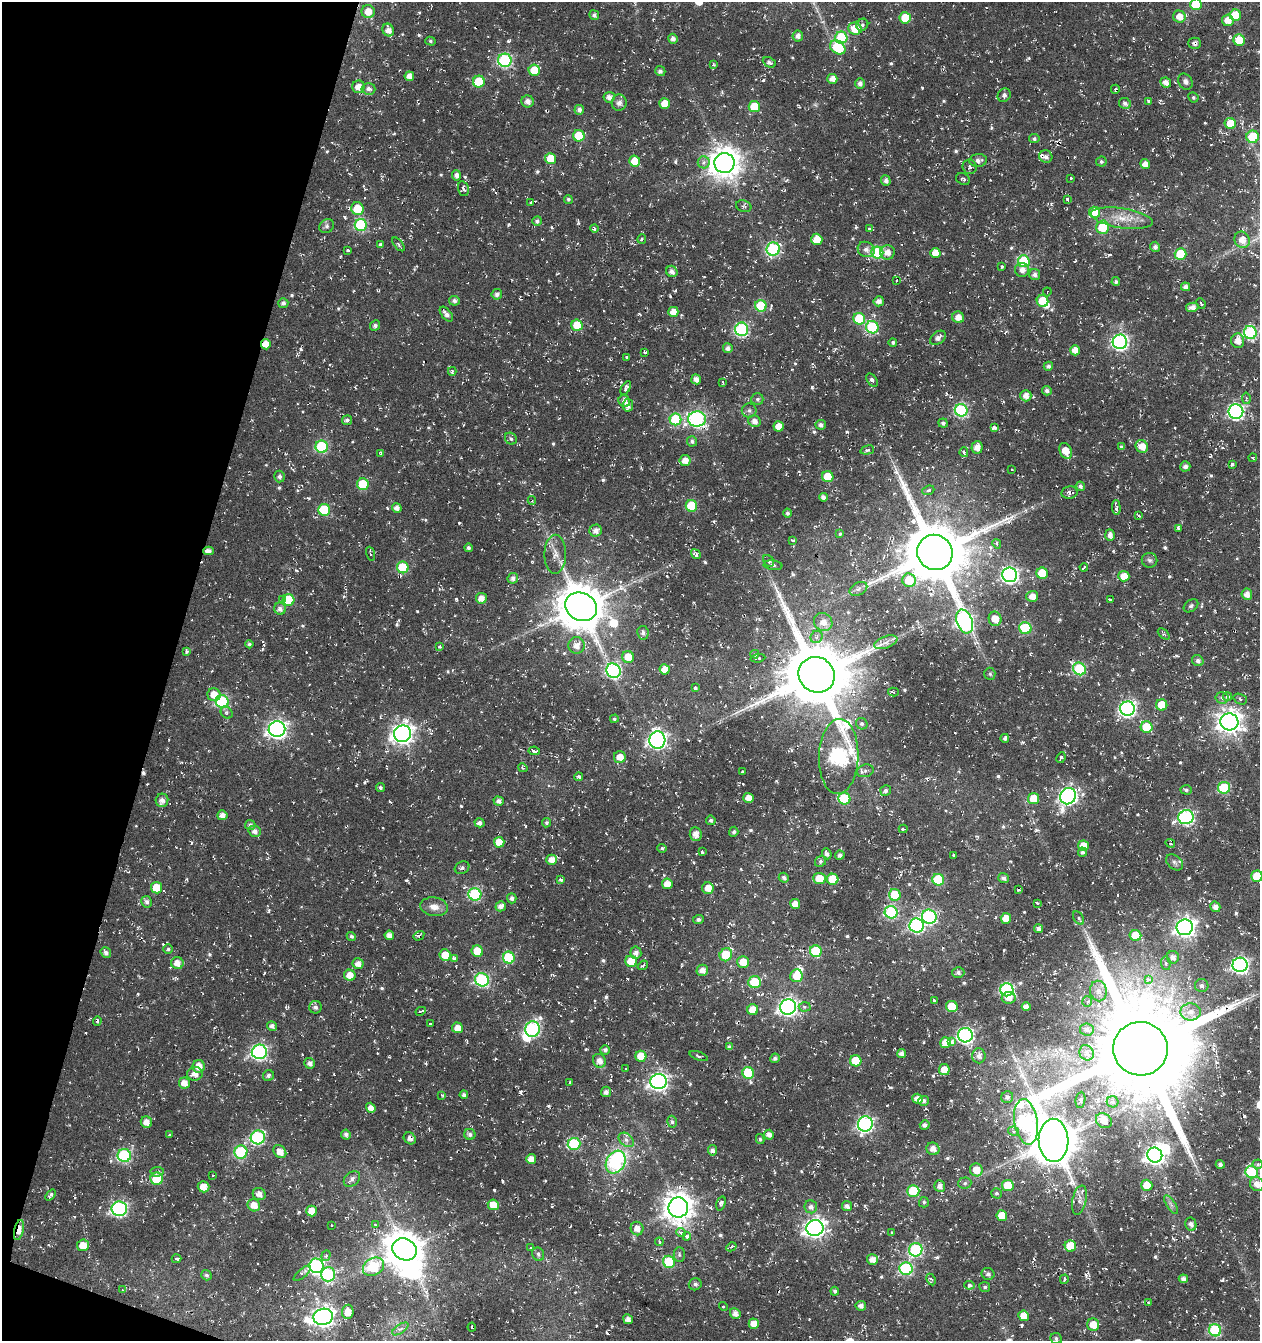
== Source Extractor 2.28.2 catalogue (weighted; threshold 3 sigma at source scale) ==
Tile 9 of 4 x 4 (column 1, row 3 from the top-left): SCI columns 276-1533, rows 1341-2679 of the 5517 x 5361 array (HDU 1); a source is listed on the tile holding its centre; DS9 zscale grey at full resolution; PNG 1262 x 1343 px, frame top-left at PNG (2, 2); each listed source drawn as its Kron ellipse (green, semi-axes under 4 px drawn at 4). Shown black and unused: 14% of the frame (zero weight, under 3 of 6 exposures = <1% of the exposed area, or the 3 px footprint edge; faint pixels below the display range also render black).
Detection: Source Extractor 2.28.2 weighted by HDU 2 'WHT'; one run over the whole footprint, this tile lists its part. Background -0.163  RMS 0.004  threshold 0.0162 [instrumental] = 3 sigma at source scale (4.09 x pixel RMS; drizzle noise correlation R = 1.36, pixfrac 0.8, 0.0396/0.0396 arcsec/px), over >= 5 px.
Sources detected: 795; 6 inside a brighter object's white glare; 38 cosmic-ray / hot-pixel residue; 1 long thin detection or spike segment (spike, bleed or trail) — neither listed nor drawn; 3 inside a brighter listed object's ellipse — not listed separately; of the other 747, all 500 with FLUX_AUTO >= 0.66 (the completeness limit of this list) listed and drawn (247 fainter detections not listed), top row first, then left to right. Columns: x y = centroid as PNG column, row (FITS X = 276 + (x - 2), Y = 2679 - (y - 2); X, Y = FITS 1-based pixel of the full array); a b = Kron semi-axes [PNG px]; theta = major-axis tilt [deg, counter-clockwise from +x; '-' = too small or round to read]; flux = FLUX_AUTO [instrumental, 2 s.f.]
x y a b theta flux
1196 4 6 5 - 17
368 12 6 6 - 4.5
594 15 5 4 - 1.2
1235 15 6 5 - 13
1179 17 6 6 - 3.4
905 18 5 5 - 9.5
1228 20 6 6 - 3.8
862 25 6 5 - 0.74
855 29 7 6 - 7.5
388 30 6 5 - 2.5
798 36 5 5 - 1.7
841 38 6 6 - 25
673 39 5 4 - 1.6
1239 40 6 5 - 9.2
430 41 5 4 - 0.67
1195 43 6 5 - 1.2
838 47 8 6 -37 16
505 60 6 6 - 54
769 62 7 4 -26 1.4
713 65 4 3 - 0.7
534 70 5 5 - 7.9
660 71 5 5 - 1.2
409 76 5 4 - 2.5
832 79 5 5 - 2.7
479 82 6 6 - 14
1166 82 5 5 - 2.4
1185 82 8 6 -55 1.4
860 84 5 4 - 1.5
358 87 6 6 - 3.2
368 89 7 5 -4 1.6
1115 89 4 3 - 0.98
1004 95 7 6 - 1.1
609 97 5 5 - 2
1193 97 5 5 - 0.76
527 101 6 6 - 2
1148 101 3 3 - 0.7
619 103 8 7 - 1.8
665 103 5 5 - 5.2
1125 103 6 5 - 1.4
754 107 5 5 - 13
579 110 5 5 - 1.6
1230 123 6 5 - 8.1
579 136 6 5 - 14
1253 137 6 6 - 12
1034 139 5 4 - 0.87
1046 157 7 6 - 1.4
551 158 5 5 - 7.4
978 160 8 6 5 1.6
635 161 5 5 - 6.9
704 162 6 6 - 1.5
1101 162 5 5 - 0.74
724 163 10 10 - 600
1145 164 5 4 - 2.6
970 167 7 7 - 1
456 175 5 4 - 1.6
1071 178 3 3 - 0.88
963 179 7 5 -32 0.8
886 181 5 4 - 1.5
463 189 7 5 -74 1.3
568 199 4 4 - 0.7
1067 199 4 3 - 1.3
531 203 3 3 - 0.95
744 206 8 5 -19 0.76
357 209 6 6 - 8.7
1094 212 5 5 - 12
1122 218 31 10 -9 7.4
537 221 5 4 - 0.97
361 225 6 6 - 35
327 226 8 6 35 1.1
1102 227 6 6 - 11
594 229 4 3 - 1
869 229 3 3 - 1.4
642 239 5 4 - 0.84
817 239 6 5 - 7
1242 240 8 7 - 3.9
398 244 8 3 -51 0.66
380 245 4 3 - 0.71
1155 247 5 5 - 1.4
773 249 7 6 - 48
866 249 9 7 -28 2
348 250 3 3 - 1.3
887 252 7 7 - 2.6
877 253 6 6 - 34
935 253 5 5 - 3.7
1181 254 6 5 - 15
1024 261 6 5 - 29
1002 267 3 3 - 0.94
1022 270 7 7 - 2
672 271 6 5 - 1.9
1035 275 6 5 - 1.5
897 280 3 3 - 0.98
1116 282 4 4 - 0.77
1186 287 4 4 - 1.2
1047 292 4 3 - 0.75
497 294 5 5 - 1.4
454 301 5 5 - 1.4
879 301 5 5 - 2.1
1043 301 6 5 - 11
283 303 5 5 - 1.2
1201 303 5 2 - 0.7
761 306 6 5 - 21
1192 307 6 4 12 2.4
673 312 5 5 - 3.5
446 314 9 5 -49 1.9
958 317 6 5 - 3.2
859 319 6 5 - 19
577 325 5 5 - 9.2
375 326 5 5 - 1.1
872 327 6 6 - 29
742 329 7 6 - 55
1250 332 7 6 - 48
938 338 9 6 37 1.5
1238 341 7 6 - 3.3
893 342 4 4 - 0.76
1120 342 7 7 - 93
266 344 5 5 - 4.2
728 348 5 5 - 1.5
1075 350 5 5 - 3.4
645 352 3 3 - 0.97
627 357 3 3 - 1.7
1048 366 4 4 - 1.3
452 371 4 3 - 0.93
696 379 5 5 - 2.3
872 380 7 4 -54 1.2
722 382 4 3 - 0.77
626 388 7 4 59 2.1
1047 391 5 4 - 1.2
1026 396 5 5 - 2.6
1246 398 6 4 -81 0.92
757 399 6 6 - 0.92
624 401 6 5 - 1.9
628 405 6 5 - 2.2
961 410 6 6 - 46
749 411 7 7 - 1.3
1236 412 7 7 - 91
676 419 6 6 - 24
697 419 9 7 2 92
347 420 5 4 - 1
754 421 6 5 - 2.2
943 423 4 4 - 1.2
821 425 5 5 - 1.3
779 426 5 5 - 4
994 428 4 4 - 2.4
511 439 6 5 - 0.87
692 441 5 5 - 1.1
1142 446 6 6 - 4.4
322 447 6 6 - 37
977 447 6 5 - 3
1121 447 4 4 - 0.87
867 450 7 4 15 0.81
1066 451 8 6 -66 5.2
964 452 5 3 - 1.3
381 453 3 3 - 0.74
1253 458 4 3 - 1.4
685 461 5 5 - 3.4
1232 464 3 3 - 1.2
1185 466 5 5 - 1.4
1012 470 3 3 - 0.77
279 476 6 5 - 1.2
828 477 6 5 - 10
363 484 6 6 - 13
1080 486 5 4 - 1.1
928 490 6 4 22 1.1
1069 492 8 6 11 2.3
823 497 4 4 - 1.6
532 501 4 4 - 0.87
691 506 6 5 - 18
397 508 5 4 - 2
1116 508 7 4 -88 1.6
324 510 6 6 - 19
788 513 4 4 - 0.88
1139 516 3 3 - 1.1
1178 528 4 3 - 1.4
596 531 6 6 - 2.2
840 534 3 3 - 1.1
1110 535 6 4 -85 1.9
793 541 4 3 - 0.84
997 544 5 4 - 1
468 548 4 4 - 1
208 551 5 4 - 1.7
935 552 18 17 - 3300
370 554 7 3 -71 0.91
555 554 19 11 90 3.9
696 554 5 4 - 1.4
1150 560 8 7 - 1
768 561 6 5 - 1.4
773 565 9 5 -6 0.94
403 567 6 5 - 16
1084 567 4 3 - 1.1
1042 573 6 5 - 11
1010 575 7 7 - 110
1124 576 5 5 - 4.6
513 578 5 5 - 1.6
909 580 7 6 - 9.7
858 589 9 6 27 1.2
1247 594 6 5 - 2.5
1032 596 6 5 - 3.1
481 598 5 5 - 3
282 600 4 3 - 1.2
288 600 6 6 - 16
1110 600 4 3 - 1.5
1191 606 8 5 37 0.82
581 607 16 13 -28 1500
280 609 6 6 - 1.9
995 619 7 6 - 5.8
965 621 12 7 -71 110
823 622 9 8 - 3.2
1025 628 6 6 - 21
643 633 7 6 - 1.4
1164 634 7 3 -42 0.67
817 637 6 6 - 1.3
886 642 12 6 20 1.9
249 644 4 4 - 0.72
577 645 8 8 - 3
440 647 3 3 - 1.5
187 651 4 3 - 0.93
755 654 4 4 - 0.82
628 657 6 6 - 5.8
758 658 7 3 6 1
1198 661 6 5 - 1.3
665 669 5 5 - 4
1080 669 7 6 - 37
613 671 7 7 - 63
990 674 6 5 - 0.75
817 675 18 17 - 3400
695 688 3 3 - 1.3
893 692 5 3 - 0.68
214 695 7 6 - 4.9
1228 697 4 4 - 1.9
1222 698 6 5 - 0.96
1240 699 7 5 -21 0.75
222 702 7 6 - 40
1162 705 5 5 - 8.4
1127 709 7 7 - 97
227 713 6 5 - 1
614 719 4 4 - 0.72
1229 722 9 8 - 330
862 724 6 5 - 0.84
1147 727 6 5 - 10
277 729 8 8 - 150
402 734 9 8 - 220
1005 738 4 4 - 0.89
657 740 8 8 - 140
534 751 6 3 -8 2.7
620 757 6 6 - 3.9
839 757 37 19 88 130
1061 758 6 3 65 0.74
523 768 5 4 - 0.71
865 771 8 6 17 1.3
742 772 4 3 - 1.7
579 777 4 4 - 0.85
380 787 4 4 - 0.7
1224 788 6 6 - 24
1186 790 6 4 -3 0.75
886 791 5 5 - 1
1068 796 8 7 - 130
748 798 5 5 - 3.1
844 799 6 6 - 24
1034 799 5 5 - 9
162 800 6 6 - 2.1
499 801 5 4 - 1.5
222 815 5 5 - 2.3
1186 817 8 7 - 77
711 820 5 4 - 0.86
479 823 5 4 - 1.4
546 823 5 4 - 0.71
250 825 5 5 - 1.2
903 829 4 3 - 0.76
255 831 6 5 - 1.8
734 832 5 4 - 0.86
696 834 7 6 - 2.9
499 842 5 5 - 5
1170 843 5 3 - 0.97
1083 846 5 5 - 5
662 848 4 4 - 0.67
702 852 3 3 - 0.72
1082 852 4 4 - 0.94
827 854 6 4 -68 1.6
840 855 4 4 - 1.4
954 855 3 3 - 1
552 860 5 5 - 3.6
821 861 6 5 - 0.9
1174 862 9 6 -40 1.2
462 868 7 6 - 1
1257 876 5 5 - 9.4
784 878 5 4 - 1.2
1003 878 5 4 - 1
561 879 4 3 - 1.6
819 879 6 6 - 6.4
833 879 6 5 - 8.4
938 880 6 5 - 23
667 884 5 5 - 3.6
157 888 6 5 - 8
708 888 6 5 - 3
1019 890 3 3 - 0.95
475 894 6 6 - 35
895 895 6 5 - 15
512 898 5 4 - 1.1
147 902 6 5 - 1.3
1037 903 4 2 - 0.78
795 904 5 5 - 3.3
501 906 5 5 - 2
434 907 14 9 -8 3.1
1215 907 5 5 - 2.2
891 912 6 6 - 43
929 917 7 7 - 58
1006 918 5 5 - 5.1
1079 918 7 4 -59 1
698 920 5 4 - 1.1
917 926 7 7 - 63
1185 927 8 8 - 190
1039 929 4 4 - 1.7
389 935 5 4 - 2.2
1135 935 6 5 - 12
351 936 5 4 - 0.69
419 936 6 4 32 1.2
168 949 5 4 - 0.68
477 951 6 5 - 8
816 951 6 5 - 21
106 953 6 5 - 1.3
636 953 6 5 - 1.8
445 955 6 5 - 7.2
726 955 7 6 - 17
1173 957 6 6 - 2
509 958 6 5 - 19
454 959 3 3 - 1.8
631 961 6 5 - 9.7
743 962 6 6 - 5.2
177 963 6 6 - 3.6
1166 963 7 4 -81 0.83
358 964 5 5 - 2.6
643 965 5 3 - 0.91
1240 965 7 7 - 100
702 970 6 5 - 2.6
958 973 6 5 - 1.1
350 975 5 5 - 4.5
796 976 6 6 - 5.8
482 980 7 6 - 48
1148 980 4 3 - 2.7
755 982 6 6 - 19
1202 985 7 6 - 1.3
1007 990 7 6 - 53
1098 991 10 8 -78 2.3
1009 998 7 6 - 3.1
934 1000 4 2 - 0.9
1087 1002 5 5 - 0.78
952 1006 6 5 - 9.7
315 1007 6 6 - 1.3
788 1007 8 7 - 140
805 1007 6 4 2 0.81
1026 1007 4 4 - 2.3
753 1010 5 5 - 5.9
421 1011 5 3 - 1
1191 1012 10 8 -1 3.2
97 1021 5 3 - 0.77
430 1024 3 3 - 1.1
272 1026 5 4 - 1.5
457 1028 5 5 - 3.3
532 1029 8 7 - 62
1087 1030 7 6 - 1.4
965 1035 7 7 - 88
951 1042 4 3 - 2.4
945 1043 5 5 - 5.1
729 1047 4 3 - 1.2
1140 1049 27 26 - 9200
605 1050 5 5 - 1.2
259 1052 7 7 - 86
1087 1053 8 7 - 1.6
902 1054 4 4 - 1.8
641 1056 5 5 - 7.7
699 1056 9 3 -20 0.81
979 1056 7 6 - 2
775 1058 5 4 - 1.2
599 1061 7 6 - 2.8
856 1061 6 5 - 11
310 1063 5 5 - 1.6
199 1066 6 6 - 4
626 1068 3 3 - 0.81
944 1070 5 5 - 5
748 1073 6 6 - 19
195 1074 8 7 - 2.8
268 1076 6 5 - 1.1
659 1082 8 7 - 140
184 1083 5 5 - 3.5
569 1083 3 3 - 0.71
606 1092 5 5 - 1.4
442 1095 4 3 - 0.9
464 1095 4 4 - 1.2
1007 1097 6 6 - 1.2
917 1099 5 5 - 3
1080 1100 8 5 82 0.98
924 1101 5 5 - 1.1
1113 1102 6 5 - 0.82
371 1108 5 4 - 2.3
1104 1121 9 7 -41 3.8
146 1122 6 5 - 3.5
672 1122 6 5 - 0.82
1026 1122 23 11 -81 94
865 1124 7 7 - 94
925 1125 5 4 - 1.3
1013 1131 5 4 - 1.2
346 1134 5 4 - 1.3
470 1134 5 5 - 1.3
170 1135 3 3 - 0.67
769 1135 5 4 - 1.9
258 1137 7 7 - 50
410 1138 6 5 - 1.3
760 1139 5 3 - 0.71
626 1140 8 6 -39 1.3
1053 1140 21 15 -88 1600
574 1144 6 6 - 30
933 1149 6 6 - 2.5
712 1150 5 4 - 1.4
280 1151 7 5 -44 4.1
241 1152 7 6 - 28
124 1155 7 6 - 45
1155 1155 7 7 - 180
531 1159 5 5 - 3
616 1162 12 9 59 42
1220 1164 4 4 - 1.2
1257 1164 5 4 - 1.1
976 1170 6 6 - 4.6
157 1172 7 5 7 1.1
1252 1172 6 6 - 37
213 1175 3 3 - 0.7
157 1179 6 6 - 15
352 1179 9 6 43 1.7
965 1183 6 5 - 0.82
1257 1184 7 6 - 3.1
1008 1185 6 5 - 9.5
1147 1185 5 5 - 7.1
940 1186 6 5 - 2
204 1187 6 5 - 4.5
913 1191 6 6 - 17
996 1193 5 5 - 0.67
259 1194 6 6 - 2.3
51 1195 6 4 51 1
1079 1200 15 7 78 2.2
924 1202 5 5 - 0.73
721 1203 7 4 71 1.2
254 1205 6 6 - 4.3
493 1205 5 5 - 4.9
1171 1205 11 4 -56 1.1
847 1206 5 5 - 1.8
678 1207 10 10 - 520
811 1207 6 6 - 1.5
119 1209 8 7 - 80
312 1211 5 5 - 4.3
1002 1216 5 5 - 6.4
1191 1224 7 5 -78 1.8
332 1225 3 2 - 0.68
375 1225 4 3 - 0.86
815 1228 8 8 - 200
637 1229 7 6 - 2.7
19 1230 10 4 77 8.8
891 1232 3 3 - 0.9
681 1233 5 4 - 1.3
687 1236 4 4 - 1.8
659 1242 4 3 - 0.9
83 1245 6 6 - 5.5
1070 1246 5 5 - 10
731 1247 5 4 - 0.71
531 1248 3 3 - 0.69
405 1249 12 10 -26 970
916 1250 7 6 - 45
538 1254 7 5 -64 0.97
326 1255 5 4 - 0.68
679 1255 7 5 -90 0.77
177 1259 5 3 - 1.1
872 1259 5 5 - 2.8
669 1262 6 5 - 19
316 1266 7 7 - 80
374 1267 11 8 30 24
906 1269 6 6 - 42
302 1273 11 4 41 1.6
328 1274 7 7 - 39
988 1274 6 6 - 1.2
206 1275 5 5 - 0.99
931 1279 6 4 -63 0.71
1064 1279 5 3 - 0.88
1183 1279 4 4 - 1.7
695 1284 6 6 - 1.1
969 1285 5 4 - 2.2
985 1287 5 5 - 0.83
122 1290 3 3 - 0.81
835 1291 4 4 - 0.91
1148 1303 3 3 - 0.81
861 1306 5 5 - 1.7
723 1307 5 3 - 1.2
348 1312 7 6 - 5
735 1314 6 5 - 2.4
1024 1316 5 5 - 4.7
323 1317 10 8 12 220
628 1319 5 4 - 2
754 1324 5 5 - 3.8
1093 1325 6 6 - 5.1
472 1327 4 3 - 1.5
400 1329 9 4 34 1.1
1215 1330 6 6 - 32
1056 1339 6 5 - 0.9
Overlapping masked pixels (flux is a lower limit): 3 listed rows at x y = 266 344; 208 551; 19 1230
Isophote crosses this tile's border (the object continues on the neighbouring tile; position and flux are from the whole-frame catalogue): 5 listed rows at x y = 1196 4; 1239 40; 1250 332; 1257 876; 1257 1184